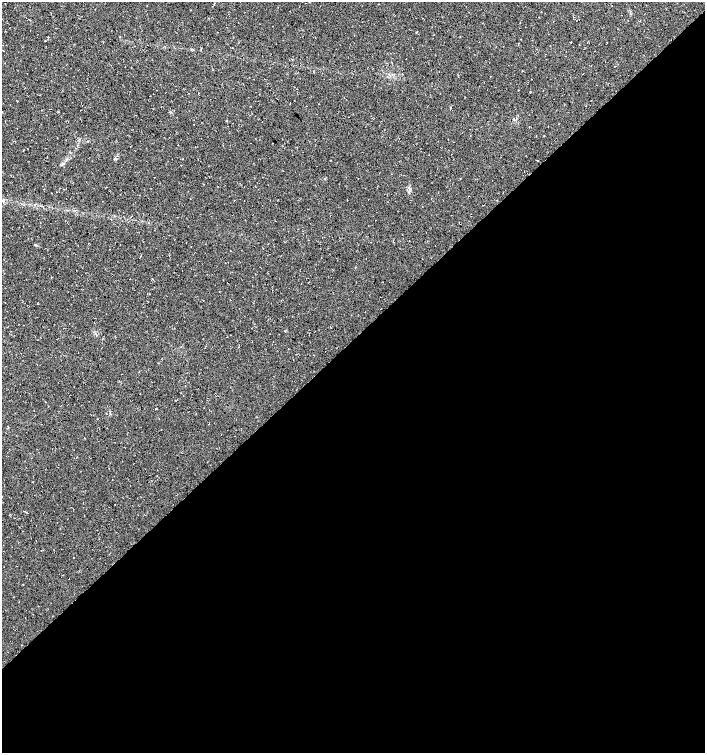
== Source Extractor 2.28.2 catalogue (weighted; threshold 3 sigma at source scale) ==
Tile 15 of 4 x 4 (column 3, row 4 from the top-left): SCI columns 2955-4360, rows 5-1506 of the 5974 x 6011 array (HDU 1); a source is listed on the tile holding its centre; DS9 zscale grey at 2 x 2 block average (1 PNG px = mean of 2 x 2 image px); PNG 707 x 755 px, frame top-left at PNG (2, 2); no overlay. Shown black and unused: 55% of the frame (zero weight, under 3 of 4 exposures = <1% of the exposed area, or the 3 px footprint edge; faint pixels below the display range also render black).
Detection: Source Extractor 2.28.2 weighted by HDU 2 'WHT'; one run over the whole footprint, this tile lists its part. Background 0.0145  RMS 0.0052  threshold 0.0235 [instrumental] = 3 sigma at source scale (4.5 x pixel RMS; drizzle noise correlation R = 1.50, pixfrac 1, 0.0396/0.0396 arcsec/px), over >= 5 px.
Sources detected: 5; all 5 listed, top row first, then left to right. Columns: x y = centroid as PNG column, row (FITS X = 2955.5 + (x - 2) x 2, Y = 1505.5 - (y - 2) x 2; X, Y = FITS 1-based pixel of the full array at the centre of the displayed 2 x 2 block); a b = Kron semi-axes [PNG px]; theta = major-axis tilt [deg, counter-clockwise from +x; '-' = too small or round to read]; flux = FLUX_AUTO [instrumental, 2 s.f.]
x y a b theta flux
537 161 2 2 - 0.5
217 186 2 2 - 0.38
3 201 5 2 - 1.1
227 283 2 2 - 0.43
285 331 2 2 - 0.56